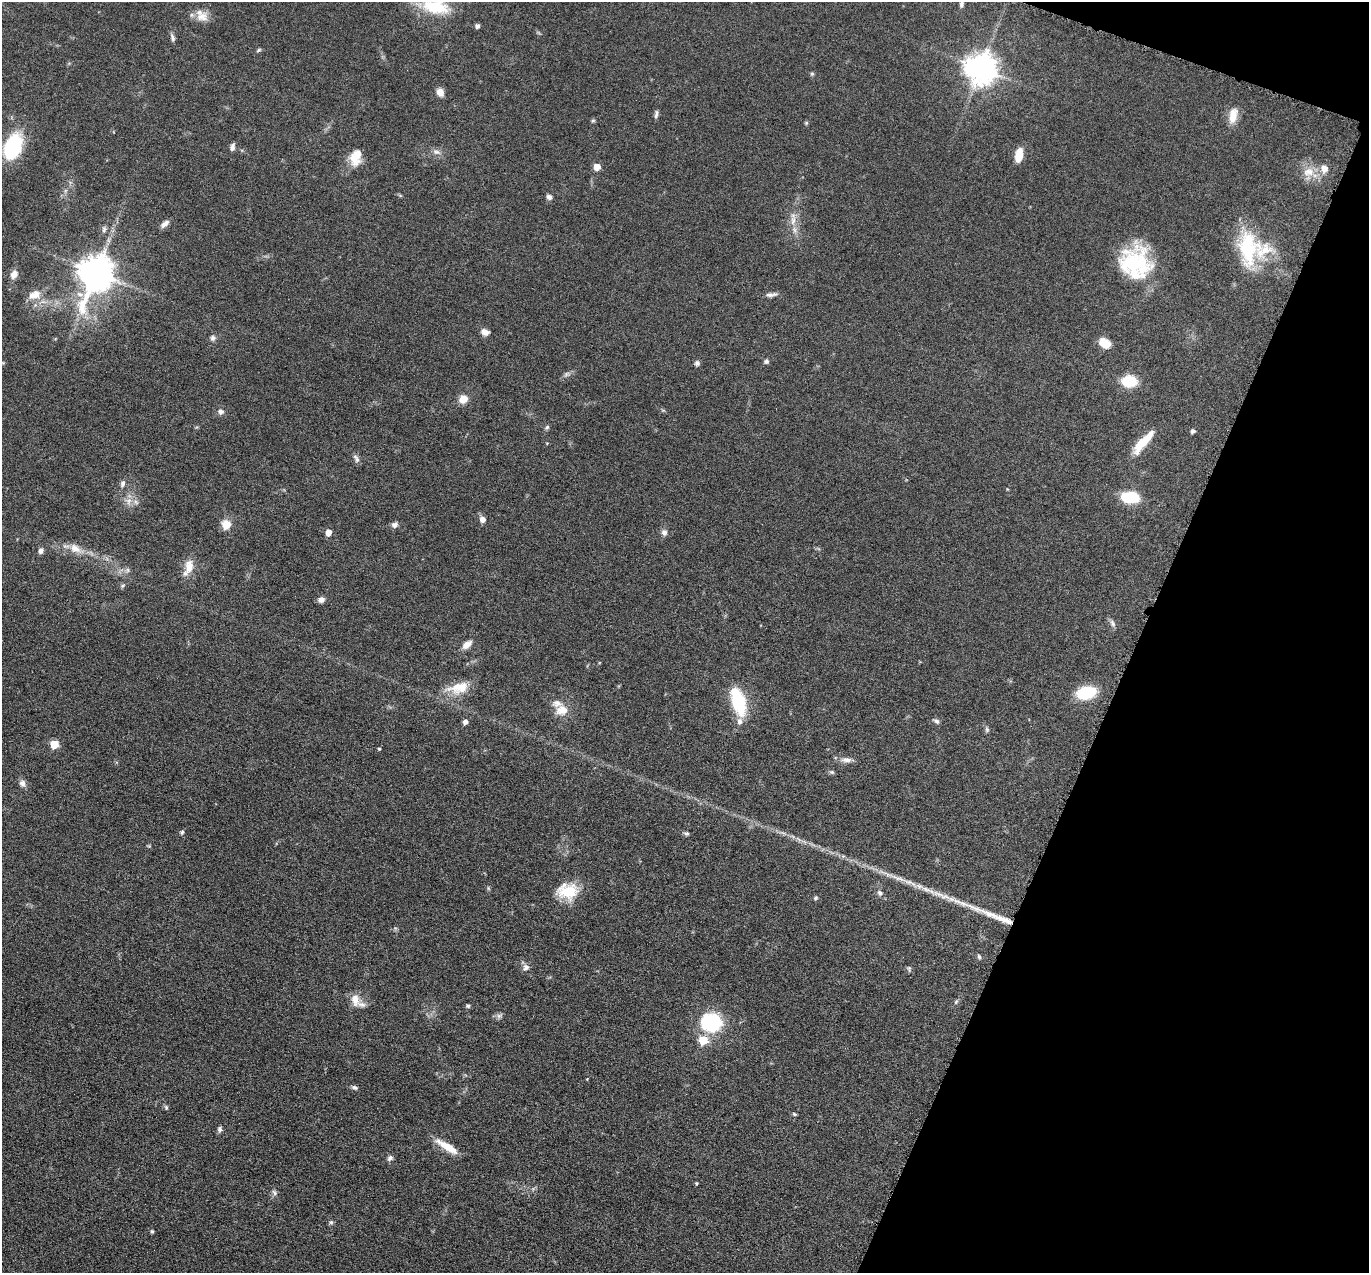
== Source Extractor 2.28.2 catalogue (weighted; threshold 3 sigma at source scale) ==
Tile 8 of 4 x 4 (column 4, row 2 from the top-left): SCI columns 4107-5473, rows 2813-4083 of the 5480 x 5495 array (HDU 1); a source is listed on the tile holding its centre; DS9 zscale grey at full resolution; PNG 1371 x 1275 px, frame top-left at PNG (2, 2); no overlay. Shown black and unused: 18% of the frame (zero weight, under 4 of 8 exposures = <1% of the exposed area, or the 3 px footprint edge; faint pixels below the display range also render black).
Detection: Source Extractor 2.28.2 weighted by HDU 2 'WHT'; one run over the whole footprint, this tile lists its part. Background 0.0445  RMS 0.0037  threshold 0.0153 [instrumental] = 3 sigma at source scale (4.09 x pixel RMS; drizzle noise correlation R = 1.36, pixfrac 0.8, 0.05/0.05 arcsec/px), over >= 5 px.
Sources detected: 105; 2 long thin detections or spike segments (spike, bleed or trail) — not listed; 7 inside a brighter listed object's ellipse — not listed separately; the other 96 listed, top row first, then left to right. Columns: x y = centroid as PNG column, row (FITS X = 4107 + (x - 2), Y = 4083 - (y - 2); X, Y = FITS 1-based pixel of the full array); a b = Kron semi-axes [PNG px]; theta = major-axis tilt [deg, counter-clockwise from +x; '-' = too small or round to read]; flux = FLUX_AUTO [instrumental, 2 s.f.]
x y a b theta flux
962 4 8 5 86 0.9
434 7 36 16 -13 15
202 16 19 14 -40 4
477 26 4 4 - 1.2
172 38 11 5 -69 1
259 50 7 4 28 0.53
981 68 10 9 - 540
812 74 6 5 - 0.51
440 92 8 7 - 2.8
656 114 10 5 78 0.96
1233 115 21 10 78 4.5
593 120 5 5 - 0.49
806 123 4 4 - 0.48
12 147 27 15 68 26
232 147 8 5 77 1.4
436 152 11 6 -7 1.4
1019 155 13 7 79 5.8
354 158 20 13 -60 4.9
597 167 5 5 - 4.3
1309 172 18 12 8 4.9
549 197 7 6 - 1.1
793 220 20 6 79 3.1
165 224 12 6 41 1.6
1248 248 47 26 -89 24
1133 263 39 33 0 28
96 272 12 10 70 780
14 274 10 7 59 2.6
771 294 16 5 6 1.4
36 295 16 11 77 4
485 332 9 7 -26 2.2
213 338 7 7 - 1
1105 343 13 9 -33 4.9
766 361 6 6 - 0.73
697 363 7 6 - 0.86
566 374 9 6 27 1
1129 381 13 10 -1 12
463 399 10 9 - 3.4
221 412 7 7 - 1.2
547 427 6 5 - 0.65
1193 431 6 5 - 0.79
1143 442 31 8 48 9.2
356 459 12 5 -60 1.2
123 484 9 6 72 1.2
1130 498 15 9 -4 17
129 501 10 8 71 2.2
482 519 9 8 - 1.4
226 524 10 10 - 4.4
394 525 8 6 32 1.4
664 532 9 8 - 1.3
328 533 5 5 - 3.7
75 549 18 12 -31 4.1
41 551 7 6 - 1.3
189 567 19 11 81 4.8
128 570 7 4 -90 0.66
123 586 7 4 44 0.53
321 599 8 6 15 1.6
1112 623 11 6 -60 1.2
467 645 13 7 41 2.6
459 688 31 14 12 8.1
1086 693 17 10 14 17
738 701 31 14 -73 19
562 710 16 12 5 4.7
936 721 8 6 -29 0.87
465 722 5 5 - 1.4
987 729 7 5 -87 0.7
54 744 5 5 - 12
379 749 4 4 - 0.4
846 760 16 7 -2 2
832 772 7 5 -20 0.6
22 783 9 8 - 1.5
182 832 6 5 - 0.59
686 833 7 5 -8 0.67
488 888 6 4 -72 0.43
567 891 25 18 1 11
880 893 8 7 - 1.2
815 898 6 5 - 0.56
979 957 7 4 -74 0.65
526 967 10 9 - 1.5
909 969 9 5 -76 0.62
355 1000 17 11 -77 3.7
956 1002 8 5 62 0.66
468 1006 6 5 - 0.59
499 1016 9 6 29 1
711 1022 22 18 -12 24
703 1040 6 6 - 12
587 1079 3 3 - 0.24
355 1087 8 5 -23 0.78
166 1107 7 5 -74 0.61
794 1114 5 4 - 0.48
220 1129 8 5 78 0.97
447 1147 30 8 -31 6.2
390 1158 8 6 43 1.1
696 1183 4 3 - 0.39
274 1193 9 5 -54 0.89
331 1222 6 6 - 0.64
152 1231 5 4 - 0.52
Isophote crosses this tile's border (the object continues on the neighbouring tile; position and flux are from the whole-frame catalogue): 2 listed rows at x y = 962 4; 434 7